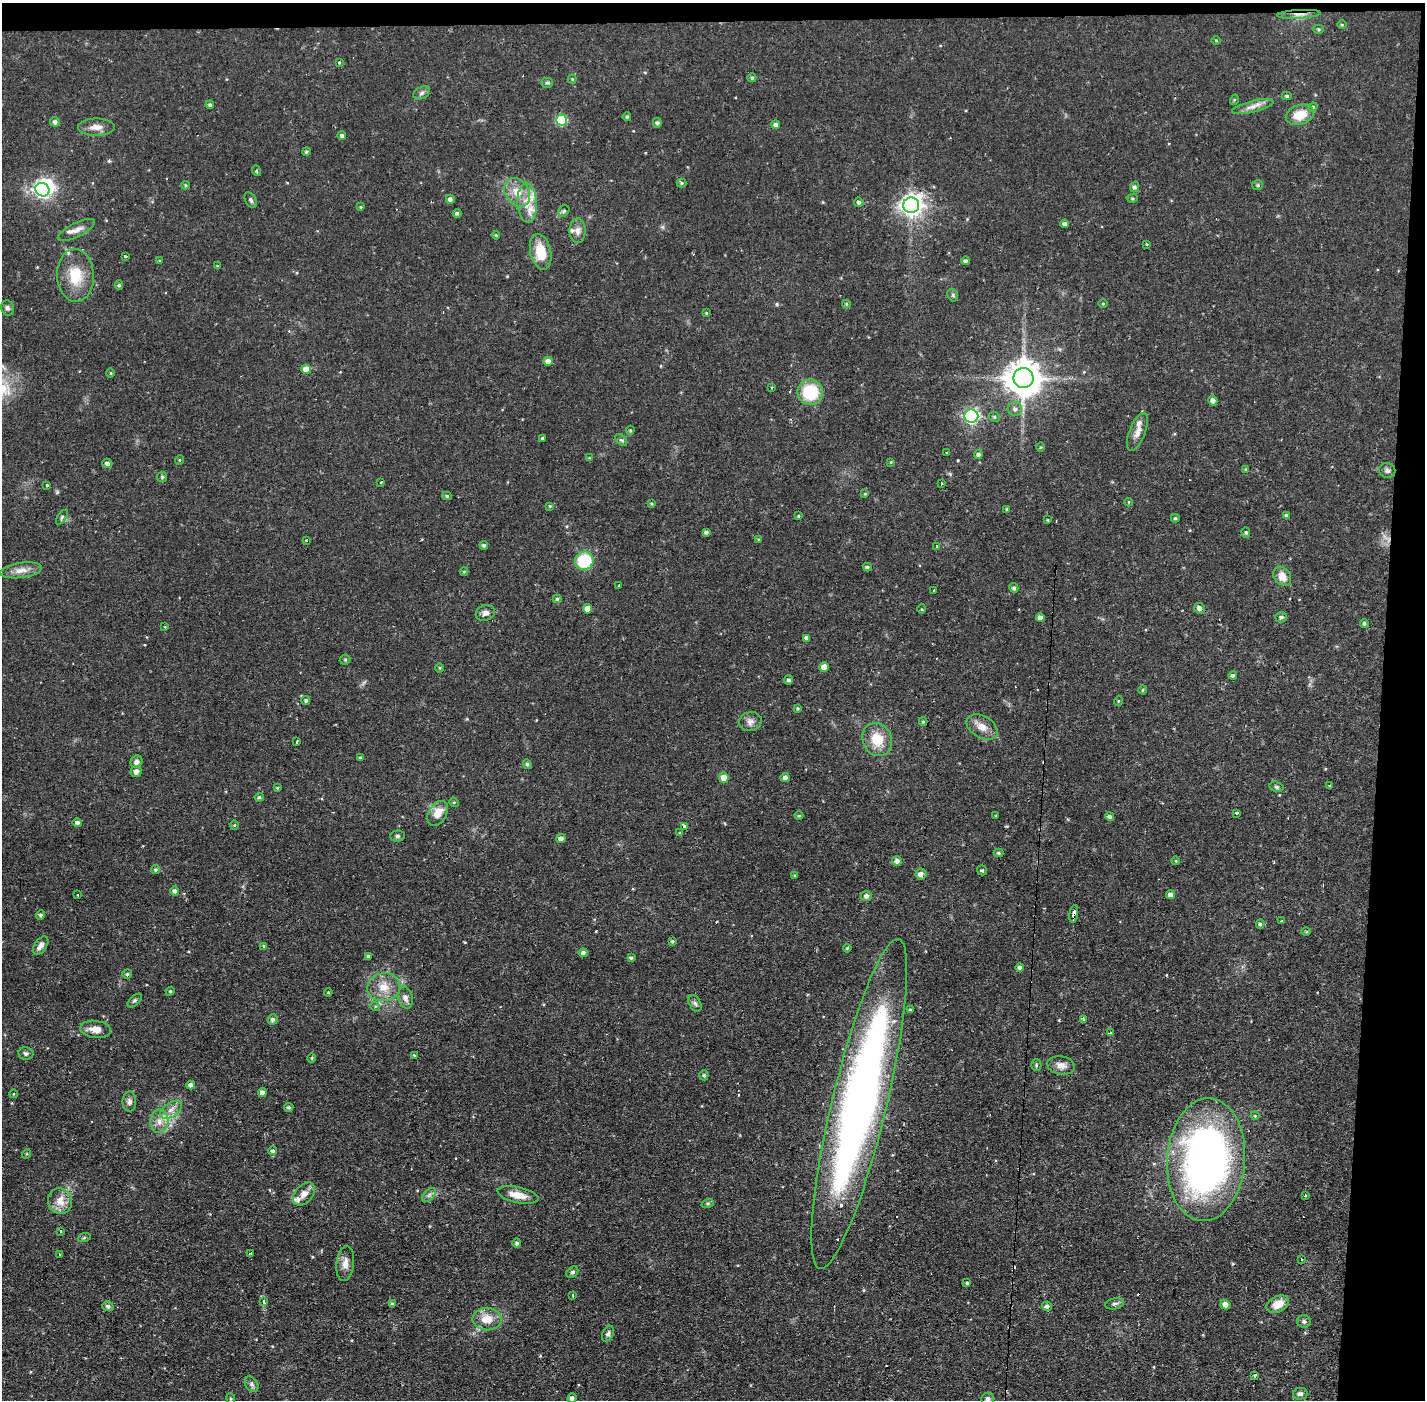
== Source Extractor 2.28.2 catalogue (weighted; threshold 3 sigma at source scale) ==
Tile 3 of 3 x 3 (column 3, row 1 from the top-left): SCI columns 2846-4268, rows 2849-4246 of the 4268 x 4300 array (HDU 1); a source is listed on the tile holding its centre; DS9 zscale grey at full resolution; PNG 1427 x 1402 px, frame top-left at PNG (2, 3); each listed source drawn as its Kron ellipse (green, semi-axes under 4 px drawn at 4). Shown black and unused: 4% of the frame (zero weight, under 2 of 3 exposures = <1% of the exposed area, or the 3 px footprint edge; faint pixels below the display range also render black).
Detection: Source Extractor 2.28.2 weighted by HDU 2 'WHT'; one run over the whole footprint, this tile lists its part. Background 0.056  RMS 0.0057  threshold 0.0255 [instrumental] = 3 sigma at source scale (4.5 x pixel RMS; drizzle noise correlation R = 1.50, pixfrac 1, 0.05/0.05 arcsec/px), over >= 5 px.
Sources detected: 258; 2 inside a brighter object's white glare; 8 cosmic-ray / hot-pixel residue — neither listed nor drawn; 7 inside a brighter listed object's ellipse — not listed separately; the other 241 listed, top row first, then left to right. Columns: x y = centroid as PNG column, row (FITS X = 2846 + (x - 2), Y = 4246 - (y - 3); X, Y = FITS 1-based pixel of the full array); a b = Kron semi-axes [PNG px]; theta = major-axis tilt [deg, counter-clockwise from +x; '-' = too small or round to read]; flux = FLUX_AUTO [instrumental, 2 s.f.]
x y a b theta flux
1299 14 22 3 3 3.2
1342 25 5 3 - 0.55
1319 29 5 4 - 0.73
1216 40 5 3 - 0.52
339 62 3 3 - 1.2
752 78 4 4 - 1.1
572 79 4 4 - 0.5
547 83 5 5 - 0.92
422 93 9 5 28 1.6
1287 96 5 4 - 0.98
1234 100 5 3 - 0.53
210 105 4 3 - 1.1
1253 107 21 5 14 4.3
1313 107 4 4 - 0.82
1300 115 14 10 17 11
627 117 4 3 - 0.75
561 120 5 5 - 30
55 122 5 5 - 1.9
657 123 5 4 - 1.3
776 125 4 4 - 2.1
96 127 18 8 0 4.8
342 135 4 4 - 1.2
306 151 4 4 - 0.84
257 171 5 3 - 0.63
681 183 5 4 - 0.76
185 185 4 4 - 0.64
1258 185 5 5 - 1
1134 187 5 4 - 1.5
42 190 7 6 - 170
517 192 15 12 -55 8.3
1132 198 5 4 - 0.73
450 199 4 4 - 2
251 200 8 5 -61 1.2
859 202 4 4 - 1.3
527 203 20 10 -87 8.4
911 205 8 7 - 330
361 207 4 3 - 0.54
564 211 6 5 - 0.93
457 213 4 4 - 1.1
1065 224 4 4 - 1.7
76 230 20 7 26 3.8
578 231 12 8 -89 3.1
496 235 4 3 - 0.63
1146 244 3 3 - 0.54
541 252 18 10 -77 14
125 256 3 3 - 1.6
160 261 4 4 - 0.71
966 261 4 4 - 1.3
217 266 4 3 - 0.51
75 275 26 18 -88 17
119 285 5 4 - 0.87
953 295 7 5 -62 0.88
1103 303 4 3 - 0.51
846 304 4 4 - 0.59
7 308 8 6 -72 1.6
706 313 4 3 - 0.53
548 361 5 4 - 4
306 369 5 4 - 6.1
111 373 5 3 - 0.47
1024 378 10 10 - 1200
772 387 3 2 - 0.5
810 392 13 12 - 25
1213 401 5 4 - 2.4
1015 409 7 7 - 2
971 416 7 6 - 130
994 417 6 4 -22 0.89
630 430 5 4 - 0.6
1137 432 20 8 69 4.4
542 438 3 3 - 0.95
621 440 7 4 -43 0.98
1040 447 5 3 - 0.48
947 452 3 3 - 1.7
978 454 4 4 - 1.4
589 458 4 4 - 0.45
179 460 5 3 - 0.48
891 462 4 4 - 0.52
107 463 5 4 - 2.1
1245 469 4 3 - 0.49
1387 470 8 7 - 2
162 477 5 5 - 0.88
381 482 3 2 - 0.48
941 483 3 3 - 1.3
47 485 3 3 - 2.3
865 494 4 3 - 0.51
447 496 4 3 - 0.8
1129 502 4 3 - 0.48
651 504 4 3 - 0.6
550 506 3 3 - 0.55
1007 509 3 3 - 0.74
798 516 4 3 - 0.63
1286 516 4 3 - 2.1
62 517 8 4 55 1
1175 518 4 4 - 0.75
1048 520 3 3 - 0.52
706 532 4 4 - 1.3
1246 533 5 4 - 0.93
758 539 4 3 - 0.44
307 540 3 3 - 1.7
484 545 4 4 - 1.3
937 546 2 2 - 0.81
584 561 9 9 - 26
867 567 4 3 - 1
21 570 21 7 8 4.9
464 572 4 4 - 0.58
1282 576 10 8 -52 5.4
619 585 2 2 - 0.52
1014 588 5 4 - 1.2
934 590 3 3 - 1.9
557 599 4 4 - 1
1199 608 5 5 - 2.2
587 609 5 4 - 5.8
922 609 4 4 - 0.6
485 613 10 7 21 2.6
1281 617 6 5 - 1.3
1040 618 4 4 - 2.4
1364 624 4 4 - 1
165 627 4 3 - 0.43
807 638 4 4 - 2
345 660 5 5 - 0.76
824 667 5 4 - 5.6
440 668 4 3 - 0.49
1233 675 4 4 - 1.1
789 680 4 4 - 1.1
1143 690 4 4 - 0.65
306 701 4 4 - 1.1
1118 701 5 3 - 0.51
798 708 3 3 - 0.68
750 722 11 9 12 3
923 722 4 4 - 0.73
982 727 17 10 -30 5.6
877 739 17 14 -67 13
297 742 3 3 - 2.8
360 757 4 3 - 0.5
136 762 6 5 - 2.3
527 764 5 4 - 1.2
136 771 5 5 - 3
785 777 4 4 - 2.1
724 778 5 5 - 5.9
1330 785 3 2 - 0.94
1277 787 7 5 -16 1
277 788 4 3 - 0.63
259 797 5 4 - 0.85
454 802 5 4 - 0.71
438 813 13 9 59 7
1236 813 4 3 - 1.2
799 816 4 4 - 0.6
996 816 3 3 - 0.52
1110 816 4 4 - 1.6
77 822 5 4 - 1.8
234 825 5 3 - 0.53
685 826 4 3 - 4.6
680 833 4 3 - 0.58
397 836 7 5 2 1.1
561 839 4 4 - 2.5
998 853 5 4 - 0.87
897 861 5 5 - 2.4
1176 861 4 3 - 0.42
155 870 4 4 - 0.84
982 870 5 4 - 0.92
921 874 5 5 - 2.7
794 875 4 3 - 0.46
175 891 4 4 - 1.6
78 895 3 2 - 0.79
1171 895 5 4 - 3
866 896 5 5 - 1.9
1074 914 9 3 81 3.6
41 915 5 4 - 1.1
1282 921 3 2 - 0.79
1260 924 4 4 - 1.1
1306 932 5 3 - 0.57
672 941 4 3 - 0.84
41 946 10 6 57 2.6
264 946 4 4 - 0.78
847 948 4 3 - 0.61
583 953 4 4 - 1.6
368 956 4 3 - 1.1
631 958 4 3 - 1.1
1020 967 4 4 - 1.7
127 974 5 4 - 0.88
384 987 17 14 8 9
170 991 4 4 - 0.68
328 992 4 4 - 0.52
406 998 11 7 -79 2.8
135 1001 9 4 41 1.2
695 1003 9 5 -62 1.4
375 1006 5 3 - 0.69
910 1010 3 3 - 1.1
1083 1019 4 3 - 0.78
273 1020 5 5 - 1.6
95 1029 15 8 -7 5.7
1110 1033 4 3 - 1.3
26 1053 7 6 - 1.5
414 1055 3 2 - 0.53
312 1058 5 3 - 0.53
1036 1065 5 5 - 0.79
1061 1065 14 9 -10 4.2
704 1075 5 4 - 1.1
191 1085 4 4 - 2.2
262 1092 4 4 - 3.1
13 1094 4 3 - 0.39
129 1102 10 7 -89 2.1
859 1104 170 27 76 420
289 1107 5 4 - 1
171 1110 12 7 34 4
1255 1116 4 4 - 0.56
159 1121 11 9 87 4.8
272 1151 4 4 - 1.2
26 1154 5 3 - 0.51
1206 1160 61 39 86 260
304 1194 13 8 47 4.9
429 1195 8 5 46 1.5
518 1195 21 8 -12 6.9
1305 1195 3 2 - 0.71
60 1201 13 12 - 6.4
708 1203 6 4 18 0.81
60 1231 3 3 - 0.86
84 1238 6 4 19 0.8
517 1243 4 4 - 1.2
251 1253 2 2 - 0.57
59 1254 3 3 - 0.85
1301 1259 2 2 - 0.72
345 1263 18 8 84 4.6
572 1272 7 5 41 1.3
967 1283 4 4 - 0.95
573 1295 3 2 - 0.8
264 1301 3 3 - 3.7
392 1304 4 4 - 1.2
1115 1304 9 5 11 1.5
1278 1304 12 8 28 8.2
1225 1305 5 4 - 3.4
108 1306 5 5 - 1.4
1047 1306 5 4 - 1.7
487 1319 15 11 -1 8.7
1304 1322 7 6 - 1.3
608 1334 8 5 64 1.5
1254 1375 3 3 - 59
252 1384 8 6 -56 1.4
1300 1394 7 5 12 1.4
572 1398 5 4 - 2.2
231 1399 5 4 - 0.66
988 1399 6 6 - 2.2
Overlapping masked pixels (flux is a lower limit): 3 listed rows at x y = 1299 14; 306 369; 1074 914
Isophote crosses this tile's border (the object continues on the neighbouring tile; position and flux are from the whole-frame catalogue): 2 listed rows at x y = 572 1398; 988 1399